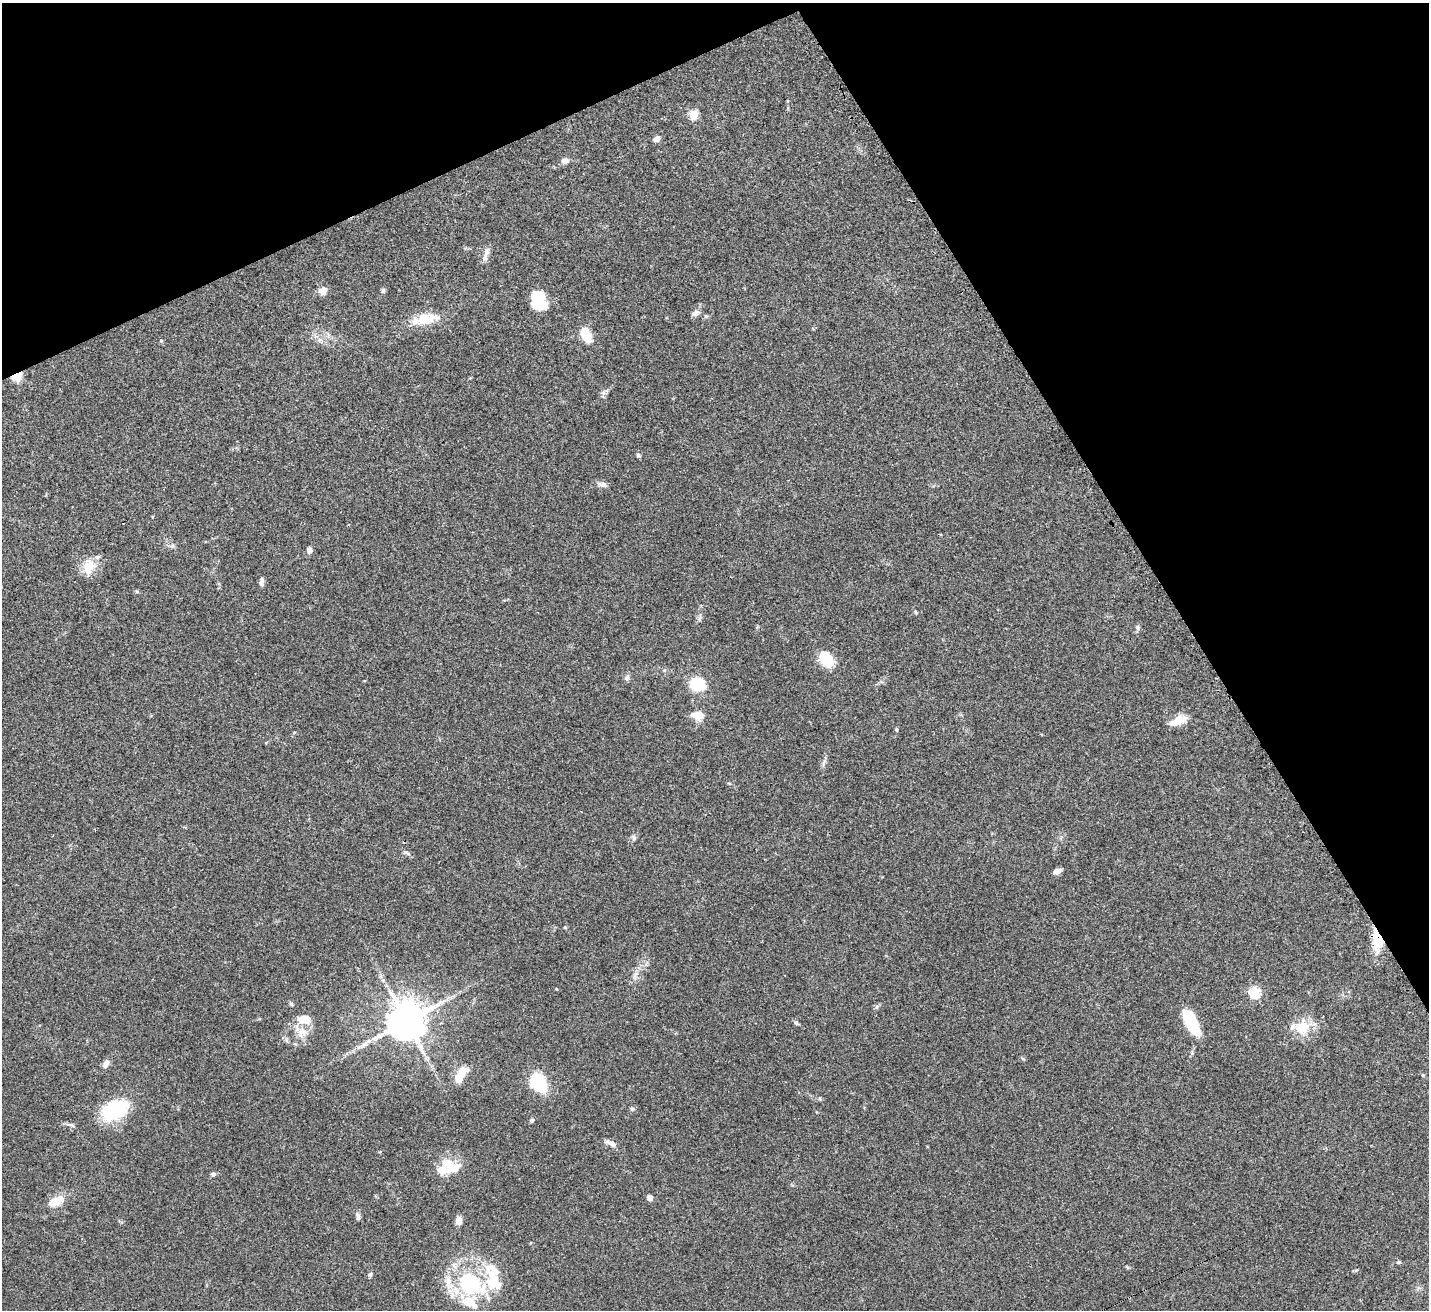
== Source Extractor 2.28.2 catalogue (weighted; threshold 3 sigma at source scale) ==
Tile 3 of 4 x 4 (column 3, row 1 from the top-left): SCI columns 2901-4327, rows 4147-5454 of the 5797 x 5807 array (HDU 1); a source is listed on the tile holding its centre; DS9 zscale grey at full resolution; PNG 1431 x 1312 px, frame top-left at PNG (2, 3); no overlay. Shown black and unused: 25% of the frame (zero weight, under 3 of 4 exposures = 5% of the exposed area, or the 3 px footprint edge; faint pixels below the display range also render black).
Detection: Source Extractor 2.28.2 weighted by HDU 2 'WHT'; one run over the whole footprint, this tile lists its part. Background 0.0412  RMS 0.0047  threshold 0.0213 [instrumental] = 3 sigma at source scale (4.5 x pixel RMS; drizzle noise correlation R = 1.50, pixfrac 1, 0.05/0.05 arcsec/px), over >= 5 px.
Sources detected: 73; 3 inside a brighter object's white glare — not listed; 8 inside a brighter listed object's ellipse — not listed separately; the other 62 listed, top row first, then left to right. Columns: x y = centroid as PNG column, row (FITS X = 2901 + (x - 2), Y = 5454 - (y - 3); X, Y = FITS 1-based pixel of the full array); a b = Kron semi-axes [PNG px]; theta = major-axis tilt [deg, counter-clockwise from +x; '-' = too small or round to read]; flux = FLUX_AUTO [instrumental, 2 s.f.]
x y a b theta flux
694 114 5 5 - 19
657 138 8 6 27 2.1
565 161 9 7 12 2.3
486 251 13 8 85 2.2
383 290 7 5 -87 0.93
322 291 9 8 - 3.7
536 297 20 14 -13 9.3
695 313 10 7 25 1.9
706 316 5 5 - 0.7
425 319 36 13 11 12
586 335 19 11 -68 7.7
320 340 7 4 -19 1.2
161 341 5 3 - 0.5
17 376 10 8 27 6.6
638 455 5 4 - 0.97
602 484 14 6 -10 1.9
172 546 6 6 - 1
309 550 7 7 - 1.7
89 567 21 14 68 8
261 582 10 5 81 1.5
137 592 6 4 -20 0.55
916 612 6 4 -68 0.55
1138 627 8 5 85 0.98
826 659 16 10 -52 17
627 678 7 6 - 1.5
697 684 12 10 -6 18
697 715 16 12 -16 4.6
1177 721 22 9 26 6.2
896 730 5 4 - 0.63
634 838 8 5 -82 1
407 853 11 4 -21 1.1
1057 871 10 6 24 2.1
565 927 4 4 - 0.43
1377 940 26 11 -82 13
635 976 15 3 66 1.8
556 989 3 3 - 0.34
1255 992 5 5 - 38
305 1019 15 10 -3 7.3
1191 1020 27 10 -61 21
406 1021 13 12 - 970
796 1022 7 5 -54 0.8
1301 1027 26 19 3 11
302 1033 17 14 14 6.1
106 1064 10 7 52 2.3
461 1075 23 10 58 7.6
1423 1075 5 3 - 0.44
539 1083 15 10 -37 32
632 1109 6 5 - 0.88
115 1110 22 14 27 37
532 1120 6 5 - 0.85
611 1143 14 6 -25 2.5
450 1166 27 17 -22 11
213 1174 6 6 - 0.88
650 1197 6 5 - 2.2
57 1201 22 10 31 6.9
358 1217 10 6 -72 1.4
459 1221 8 6 71 3.1
1398 1262 5 4 - 0.55
495 1271 11 9 -20 2.8
370 1274 7 5 28 1
468 1282 30 24 52 31
498 1284 11 8 -87 3.1
Overlapping masked pixels (flux is a lower limit): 2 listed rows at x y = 17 376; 1377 940